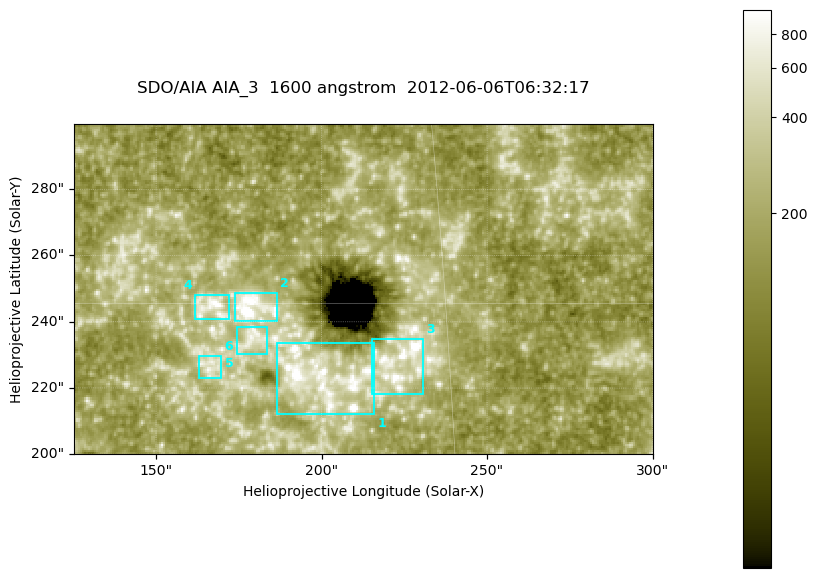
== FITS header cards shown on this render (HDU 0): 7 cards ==
TELESCOP= 'SDO/AIA '
INSTRUME= 'AIA_3   '
WAVELNTH=                 1600
WAVEUNIT= 'angstrom'
DATE-OBS= '2012-06-06T06:32:17.12'
CTYPE1  = 'HPLN-TAN'
CTYPE2  = 'HPLT-TAN'

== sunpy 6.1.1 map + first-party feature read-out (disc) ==
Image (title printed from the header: SDO/AIA AIA_3  1600 angstrom  2012-06-06T06:32:17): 287 x 164 px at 0.609 arcsec/px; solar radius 946 arcsec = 1552 px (partial field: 0.6% of the solar disc is inside the frame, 100% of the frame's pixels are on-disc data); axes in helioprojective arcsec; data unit not stated in the header (colour bar unlabelled)
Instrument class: DISC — disc imager (sunpy class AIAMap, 1600 A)
Bright regions (active regions / flare kernels): reference = the on-disc median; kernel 3 px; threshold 5 sigma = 322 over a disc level ~181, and >= 1.15x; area >= 47 px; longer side >= 3 px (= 1.8 arcsec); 6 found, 6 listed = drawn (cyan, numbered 1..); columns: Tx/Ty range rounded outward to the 2 arcsec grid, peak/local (2 s.f.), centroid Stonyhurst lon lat
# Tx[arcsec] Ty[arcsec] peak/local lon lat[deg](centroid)
1 186..216 212..234 11 +12 +14
2 174..188 240..250 19 +11 +15
3 214..232 218..236 9.9 +14 +14
4 160..172 240..248 5.6 +10 +15
5 174..184 230..240 4.1 +11 +14
6 162..170 222..230 3.8 +10 +14